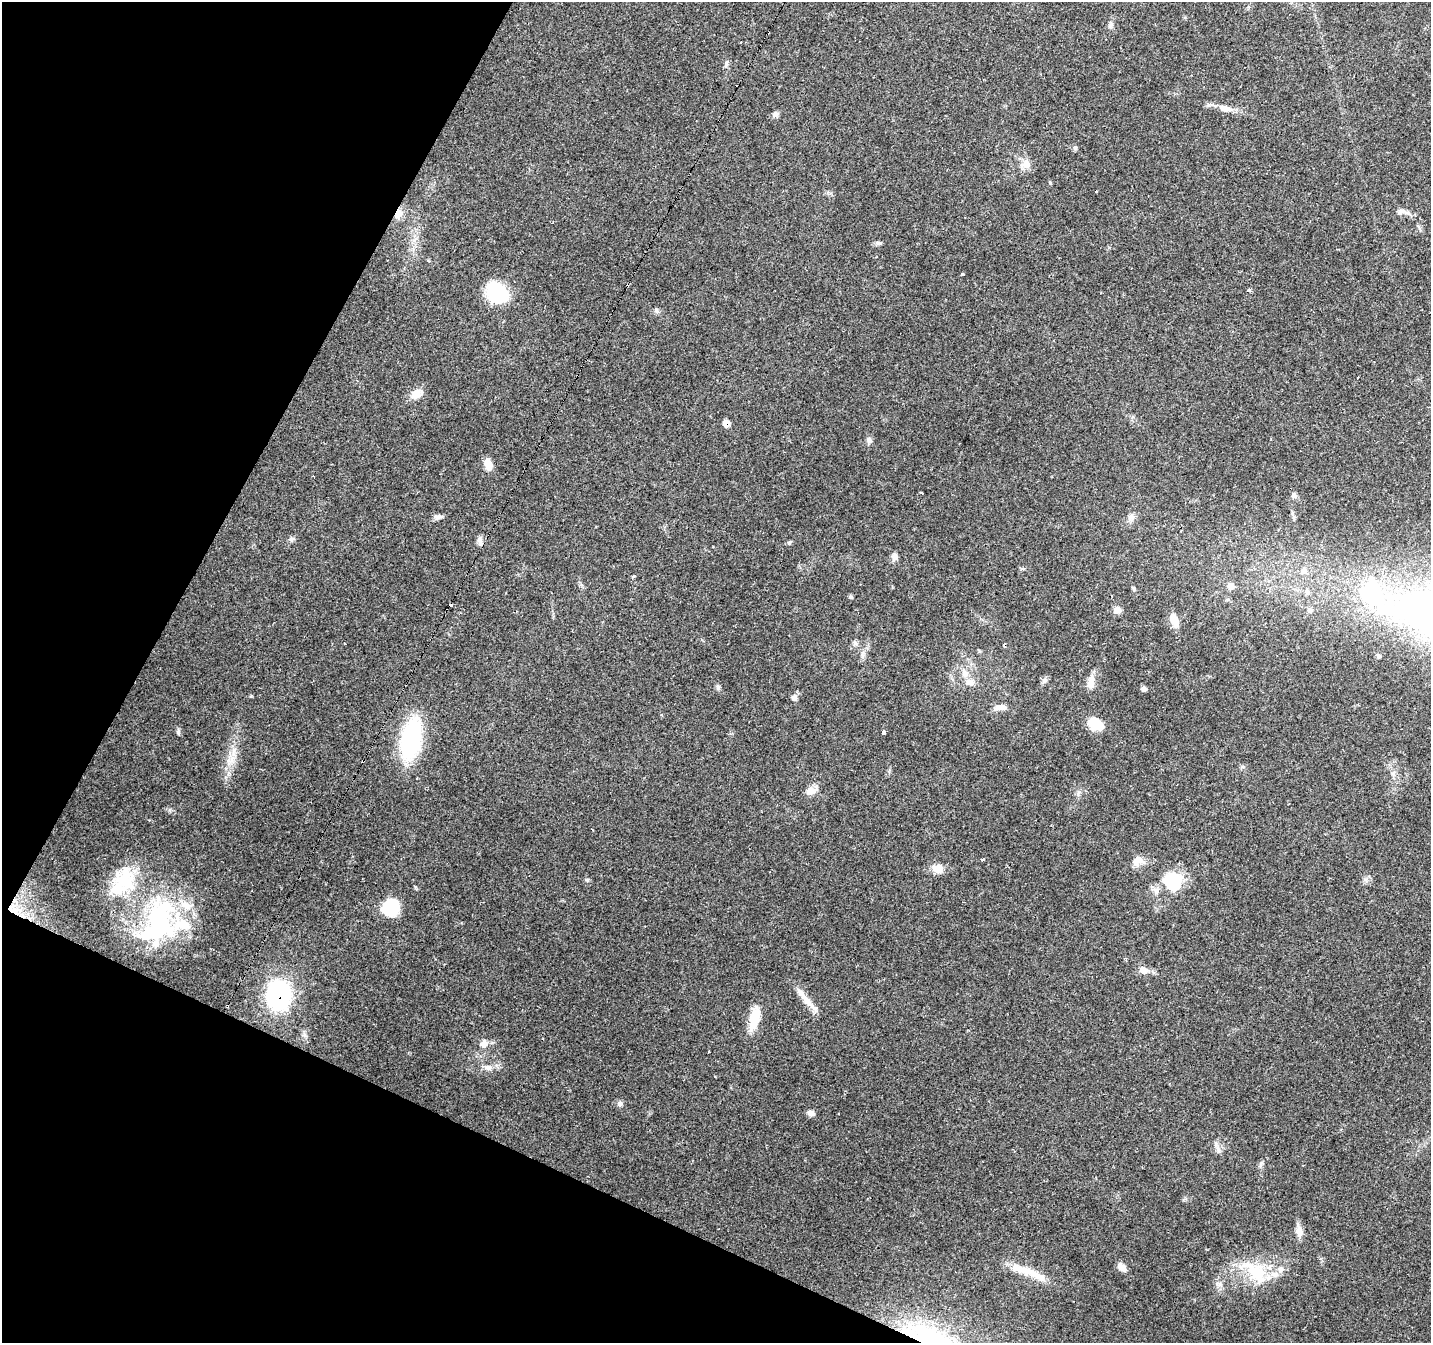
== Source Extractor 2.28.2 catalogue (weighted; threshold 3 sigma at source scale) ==
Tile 9 of 4 x 4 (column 1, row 3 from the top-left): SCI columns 1-1429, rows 1539-2879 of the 5721 x 5825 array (HDU 1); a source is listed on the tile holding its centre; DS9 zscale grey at full resolution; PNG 1433 x 1345 px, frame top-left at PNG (2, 2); no overlay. Shown black and unused: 23% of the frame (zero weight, under 2 of 3 exposures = <1% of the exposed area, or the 3 px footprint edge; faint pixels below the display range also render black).
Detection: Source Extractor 2.28.2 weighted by HDU 2 'WHT'; one run over the whole footprint, this tile lists its part. Background 0.132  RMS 0.008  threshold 0.0361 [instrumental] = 3 sigma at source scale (4.5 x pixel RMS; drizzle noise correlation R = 1.50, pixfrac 1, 0.0396/0.0396 arcsec/px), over >= 5 px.
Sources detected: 94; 1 inside a brighter object's white glare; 8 cosmic-ray / hot-pixel residue — not listed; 6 inside a brighter listed object's ellipse — not listed separately; the other 79 listed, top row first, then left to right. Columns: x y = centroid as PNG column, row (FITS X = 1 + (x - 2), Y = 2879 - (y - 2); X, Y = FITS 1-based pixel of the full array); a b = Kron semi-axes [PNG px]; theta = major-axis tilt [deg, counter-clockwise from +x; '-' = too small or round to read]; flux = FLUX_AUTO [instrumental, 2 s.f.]
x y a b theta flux
1110 25 11 5 58 2.3
741 42 3 2 - 1.5
1224 107 12 9 -17 5
775 114 8 7 - 2.4
1075 148 6 5 - 1.3
1026 164 12 12 - 7.3
1050 183 5 4 - 0.8
1095 192 3 3 - 2.7
1402 212 13 8 -5 3.9
398 214 13 9 70 6.1
878 243 7 5 -44 1.6
962 274 3 3 - 4.3
497 293 24 18 -41 48
656 310 7 4 -90 1.5
416 394 16 11 30 7.7
726 423 7 6 - 5.5
869 440 9 6 -57 2.7
488 465 12 8 -79 8
921 493 3 2 - 0.82
1294 495 6 6 - 2.5
438 517 11 6 13 2.8
1131 517 11 7 54 3.6
291 539 7 7 - 2.3
480 541 13 6 -80 3.5
789 543 6 4 71 0.96
894 557 10 8 66 3.6
1303 570 8 7 - 3.3
633 576 5 3 - 0.88
1230 586 10 8 -60 4
1307 592 8 6 -47 2.5
1371 594 58 34 -53 100
851 597 5 4 - 1.4
1117 610 9 8 - 4.5
1310 610 8 7 - 2.4
1174 620 14 8 -69 10
1004 645 4 3 - 4.1
862 655 12 4 90 2.7
1378 656 6 5 - 1.5
965 673 12 9 -66 5.9
1045 680 8 7 - 2.4
970 682 12 9 -3 5.9
1091 682 18 9 81 7.3
718 687 7 5 -87 1.7
1144 689 6 6 - 2.5
794 698 8 8 - 3.2
1001 707 17 7 7 5.3
661 715 4 4 - 1
1095 724 17 11 -17 17
178 732 9 5 -89 1.7
883 732 3 3 - 31
411 739 38 18 77 99
231 760 11 9 46 7.1
417 778 3 2 - 0.79
811 791 15 10 16 6.1
982 859 3 3 - 3
1138 861 16 12 13 7.7
938 868 14 12 -16 7.6
124 881 37 27 -23 43
1173 881 23 22 - 33
390 907 19 17 41 26
12 908 16 13 -38 14
160 919 61 37 90 120
1124 958 4 3 - 0.92
1143 970 10 9 - 6.2
801 993 19 8 -43 7.4
278 995 24 20 85 120
754 1018 27 11 76 19
484 1044 8 8 - 6.3
488 1067 13 8 -4 4.8
620 1104 8 7 - 2.3
811 1113 9 6 -11 3.6
1218 1150 7 4 -90 2.1
1261 1164 9 4 61 1.8
1299 1232 14 9 -83 6
1121 1267 11 7 -46 5.7
1020 1269 35 10 -23 16
1281 1269 10 8 -28 3.9
1256 1272 39 20 -46 34
936 1342 98 22 -28 130
Overlapping masked pixels (flux is a lower limit): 5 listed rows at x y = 398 214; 726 423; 12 908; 278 995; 936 1342
Isophote crosses this tile's border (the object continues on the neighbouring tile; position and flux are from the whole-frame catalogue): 1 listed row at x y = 936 1342
Unlisted compact peaks at least as high as the median listed source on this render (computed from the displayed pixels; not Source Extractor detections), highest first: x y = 251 696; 587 880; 1249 290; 726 62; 229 773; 415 887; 1365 879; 1183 1200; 1134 589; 169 810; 1078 794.